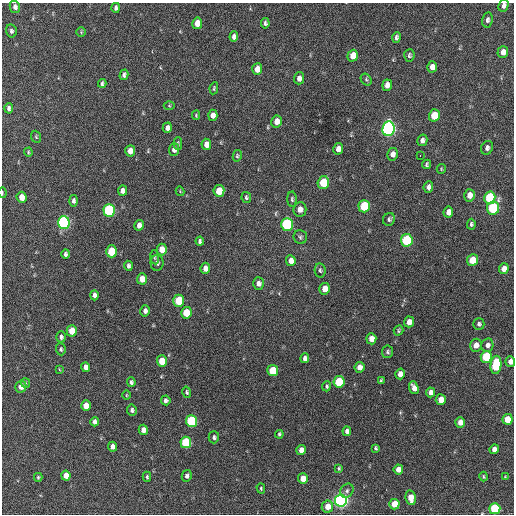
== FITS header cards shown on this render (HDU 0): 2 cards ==
NAXIS1  =                  512 / Axis length
NAXIS2  =                  512 / Axis length

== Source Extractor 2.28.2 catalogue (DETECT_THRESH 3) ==
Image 512 x 512 px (HDU 0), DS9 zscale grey, 1 PNG px = 1 image px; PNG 516 x 516 px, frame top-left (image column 1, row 512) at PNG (2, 3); each listed source drawn as its Kron ellipse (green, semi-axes under 4 px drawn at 4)
Background 509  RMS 14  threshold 43.3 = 3 sigma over >= 5 px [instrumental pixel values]
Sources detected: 149; all 149 listed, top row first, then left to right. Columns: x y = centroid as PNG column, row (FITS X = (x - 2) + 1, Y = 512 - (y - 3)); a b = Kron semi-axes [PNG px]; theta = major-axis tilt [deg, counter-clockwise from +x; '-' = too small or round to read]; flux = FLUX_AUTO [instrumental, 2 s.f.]
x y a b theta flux
503 6 6 5 - 3600
15 7 6 5 - 3800
116 8 5 3 - 2400
487 20 7 5 79 2900
197 23 6 5 - 11000
265 23 5 4 - 2000
11 31 6 5 - 2300
81 32 5 4 - 1100
234 37 5 4 - 3500
396 37 5 4 - 2300
503 52 6 5 - 8500
409 55 6 5 - 1800
353 56 6 5 - 14000
432 67 5 5 - 6100
257 69 6 5 - 9500
124 75 5 4 - 2500
299 78 6 5 - 4700
366 79 6 5 - 1700
102 83 4 3 - 1900
387 85 5 4 - 5700
214 88 6 4 79 1300
169 106 5 3 - 880
9 108 5 4 - 2800
196 115 4 4 - 1200
213 115 5 4 - 5200
434 115 6 5 - 24000
277 121 6 5 - 8300
167 128 5 4 - 4100
388 129 7 6 - 290000
36 137 6 4 -69 1400
422 140 6 5 - 3700
178 143 6 4 -89 1700
206 144 6 5 - 8800
487 148 7 5 68 3400
174 149 6 5 - 4400
338 149 6 5 - 6400
130 151 6 5 - 7900
28 152 4 4 - 1100
392 154 6 5 - 5100
237 156 6 4 77 1400
420 156 3 2 - 2200
427 164 5 3 - 1800
441 169 5 4 - 1100
323 183 6 5 - 32000
428 187 6 5 - 3200
122 191 5 4 - 4400
180 191 4 3 - 730
219 191 6 5 - 19000
2 193 5 2 - 890
469 195 6 5 - 8000
22 197 5 5 - 10000
246 197 5 4 - 1700
490 198 6 5 - 60000
292 199 8 4 -89 1800
73 201 6 4 -86 2500
364 206 6 5 - 49000
493 208 6 6 - 80000
300 209 7 6 - 6100
109 210 6 5 - 130000
448 212 5 5 - 6800
389 219 6 6 - 2200
64 222 6 6 - 220000
287 224 6 6 - 94000
471 224 5 4 - 1700
139 225 5 4 - 4600
300 237 7 7 - 2100
407 240 6 5 - 72000
200 241 4 4 - 2400
162 250 6 5 - 11000
112 251 6 5 - 36000
66 254 4 4 - 2500
155 257 7 4 -83 1500
472 260 6 5 - 19000
291 261 5 4 - 5400
157 263 8 6 89 3100
128 266 5 3 - 2600
205 268 5 5 - 6200
504 269 5 5 - 6700
320 270 7 5 -80 2000
142 279 5 5 - 9100
258 283 6 5 - 4500
325 289 6 5 - 9400
94 295 5 4 - 3900
179 301 6 5 - 39000
145 311 5 4 - 3200
186 313 6 5 - 27000
409 322 5 5 - 8900
479 324 5 5 - 2300
72 331 5 5 - 18000
399 331 5 4 - 1500
61 337 5 5 - 2700
371 339 5 5 - 8800
476 345 6 6 - 6700
487 345 7 6 - 4200
61 349 6 5 - 1800
388 352 6 5 - 1900
486 357 6 5 - 53000
305 358 5 4 - 3400
162 361 5 5 - 19000
510 362 5 5 - 6100
496 365 9 5 84 58000
85 367 5 4 - 5900
359 367 5 5 - 6900
59 369 4 2 - 710
273 371 5 5 - 27000
400 374 5 4 - 6800
381 381 4 3 - 1300
131 382 4 4 - 2200
339 382 6 5 - 41000
25 383 5 4 - 1200
327 386 5 4 - 1600
21 387 6 5 - 8000
414 388 6 4 -69 6700
187 392 5 4 - 1700
430 392 5 4 - 4900
126 395 5 3 - 850
166 400 5 5 - 2400
441 400 5 5 - 11000
86 406 5 5 - 11000
132 410 5 5 - 2500
508 419 5 5 - 19000
192 421 6 5 - 80000
94 422 5 4 - 3900
460 422 5 5 - 8000
143 430 5 4 - 6000
347 431 5 4 - 3600
279 434 4 3 - 1600
214 437 6 5 - 2400
186 442 6 5 - 59000
113 447 5 4 - 5100
375 448 4 3 - 1600
494 449 5 4 - 5100
301 450 5 4 - 7300
339 468 4 3 - 1300
398 469 5 4 - 8000
66 476 5 4 - 10000
187 476 6 5 - 2600
38 477 4 3 - 1400
147 477 5 3 - 1600
483 477 5 3 - 1100
505 477 4 3 - 770
303 479 5 5 - 12000
261 488 5 4 - 1300
347 491 7 6 - 2600
411 498 7 5 -79 12000
341 500 6 6 - 330000
394 504 5 5 - 18000
327 507 6 5 - 10000
495 509 5 5 - 76000
At the frame edge (FLAGS 8, measured only in part): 4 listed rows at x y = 503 6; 2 193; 510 362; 495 509